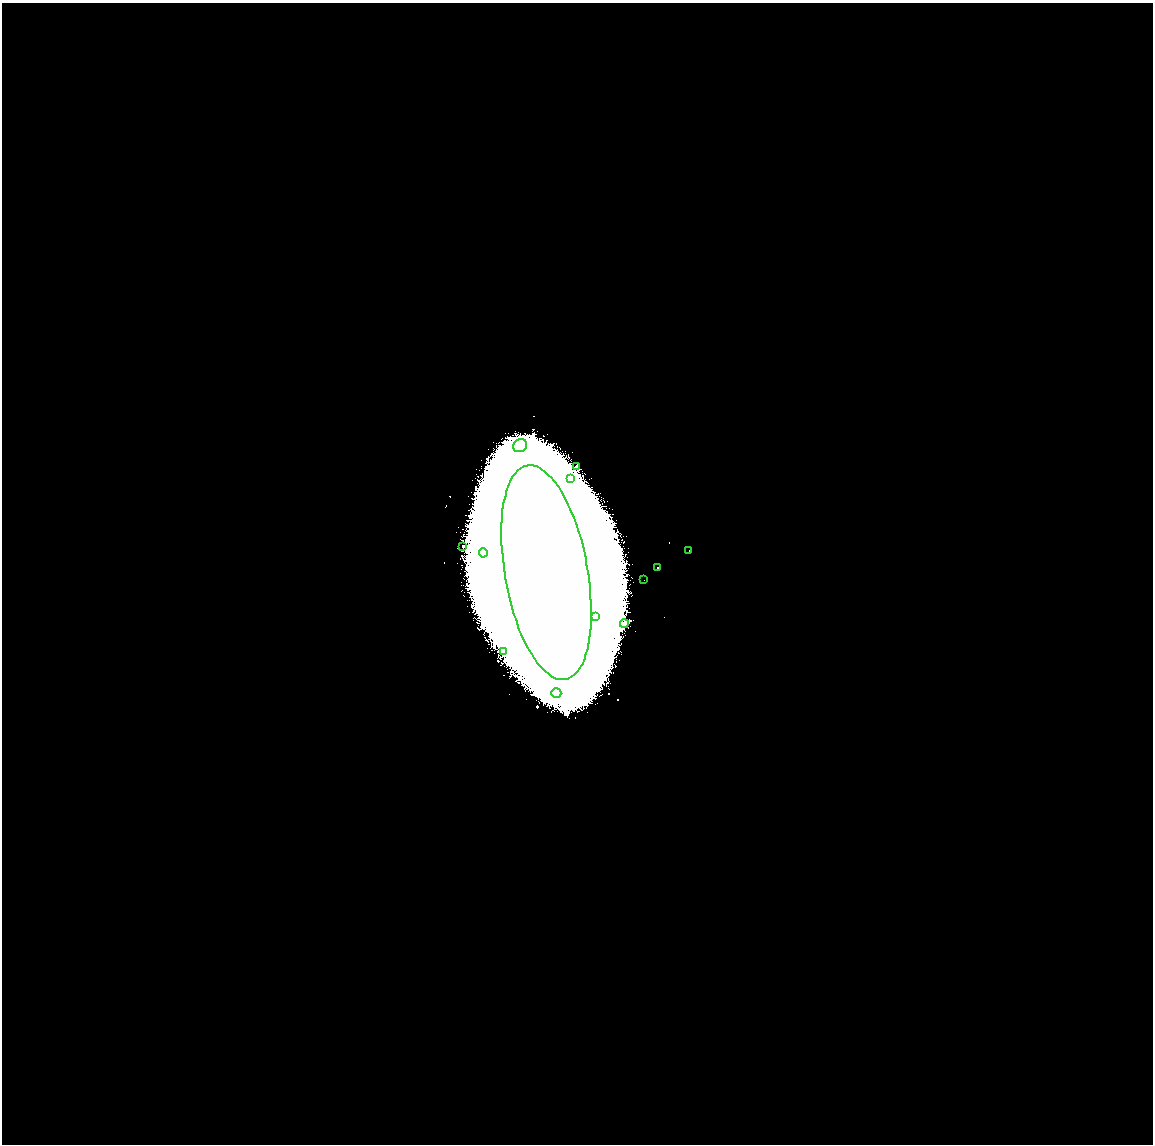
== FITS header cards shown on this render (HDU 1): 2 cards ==
NAXIS1  =                 2301
NAXIS2  =                 2284

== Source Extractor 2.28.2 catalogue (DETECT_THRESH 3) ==
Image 2301 x 2284 px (HDU 1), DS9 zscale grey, zoomed out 1/2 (1 PNG px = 2 x 2 image px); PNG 1155 x 1146 px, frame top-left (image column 1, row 2283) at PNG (2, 3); each listed source drawn as its Kron ellipse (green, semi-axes under 4 px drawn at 4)
Background 9.9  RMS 1.7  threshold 5.1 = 3 sigma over >= 5 px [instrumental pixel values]
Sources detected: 15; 2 cannot appear on this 1/2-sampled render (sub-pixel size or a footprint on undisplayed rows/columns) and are neither listed nor drawn; the other 13 listed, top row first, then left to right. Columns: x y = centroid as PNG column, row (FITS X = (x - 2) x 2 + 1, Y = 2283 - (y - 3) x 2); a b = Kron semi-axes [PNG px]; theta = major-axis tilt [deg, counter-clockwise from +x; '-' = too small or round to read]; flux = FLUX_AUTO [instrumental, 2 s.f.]
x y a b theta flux
520 446 7 6 - 1.7e+03
577 467 2 2 - 3.7e+02
570 478 3 2 - 3.9e+02
463 546 2 2 - 1.9e+02
689 550 2 1 - 1.5e+02
483 553 4 4 - 7.7e+02
657 568 2 2 - 3.7e+02
546 573 109 41 -80 2.6e+06
644 580 2 2 - 9.5e+01
596 616 4 3 - 5.1e+02
624 623 4 3 - 3.5e+02
503 652 2 2 - 1.7e+02
556 693 5 5 - 1.1e+03
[2 sub-pixel or undisplayed-footprint detections neither listed nor drawn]